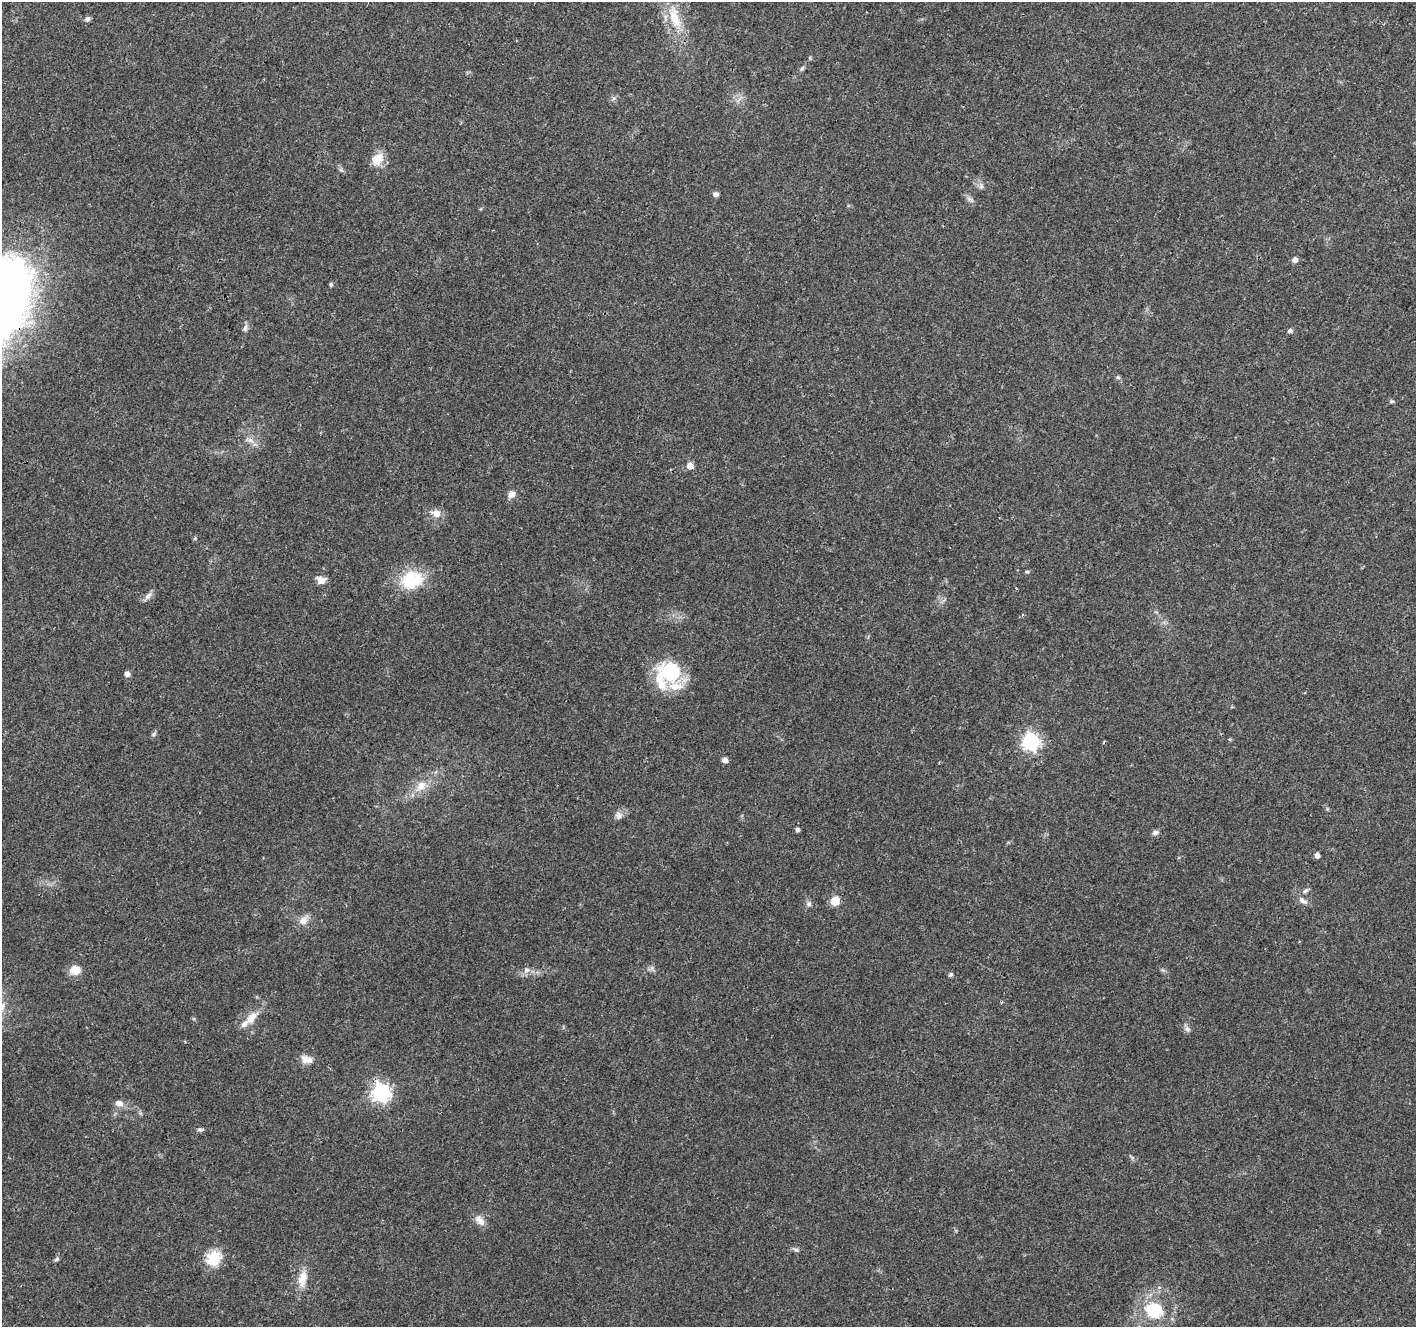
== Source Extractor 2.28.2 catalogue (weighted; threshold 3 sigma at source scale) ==
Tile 10 of 4 x 4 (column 2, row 3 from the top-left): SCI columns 1421-2834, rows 1536-2860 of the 5672 x 5786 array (HDU 1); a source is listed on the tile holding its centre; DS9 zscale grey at full resolution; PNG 1418 x 1329 px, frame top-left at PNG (2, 2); no overlay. Shown black and unused: <1% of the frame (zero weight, under 3 of 4 exposures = <1% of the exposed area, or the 3 px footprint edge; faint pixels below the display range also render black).
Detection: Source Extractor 2.28.2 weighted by HDU 2 'WHT'; one run over the whole footprint, this tile lists its part. Background 0.0474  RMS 0.0039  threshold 0.0174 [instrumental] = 3 sigma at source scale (4.5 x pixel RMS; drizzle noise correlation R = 1.50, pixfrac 1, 0.0396/0.0396 arcsec/px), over >= 5 px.
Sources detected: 56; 3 inside a brighter listed object's ellipse — not listed separately; the other 53 listed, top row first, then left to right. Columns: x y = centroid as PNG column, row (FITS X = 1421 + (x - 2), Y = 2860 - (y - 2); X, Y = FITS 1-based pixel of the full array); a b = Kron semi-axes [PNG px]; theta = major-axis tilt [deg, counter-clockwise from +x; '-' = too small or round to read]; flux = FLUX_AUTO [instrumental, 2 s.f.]
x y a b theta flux
674 17 37 14 -74 13
87 19 7 6 - 1.1
802 68 8 5 50 0.81
377 159 15 11 54 6.3
341 170 7 4 -18 0.66
981 186 8 6 80 1.1
716 194 6 6 - 1.3
970 199 12 5 -32 1.3
1295 260 5 5 - 2.3
331 284 5 4 - 0.61
245 328 11 6 74 1.3
1290 331 7 5 5 0.99
1118 377 6 5 - 0.63
1391 401 6 5 - 0.64
250 440 9 7 -17 1.8
690 466 5 5 - 5
511 494 11 9 44 2
436 513 12 9 -17 3.4
1027 572 7 3 8 0.54
321 580 11 9 -13 2.6
412 580 30 23 18 17
148 596 13 6 50 1.7
671 672 27 24 -54 23
127 674 5 5 - 2.4
153 734 7 5 42 0.84
1230 739 5 3 - 0.42
1031 741 7 7 - 120
725 760 5 4 - 2.3
421 786 15 12 41 5.3
619 815 10 9 - 1.8
798 829 4 4 - 1
1155 833 9 6 19 1.3
1317 855 5 4 - 2.1
1306 890 10 5 38 1.1
835 901 5 5 - 16
1303 901 14 7 -29 2.1
809 904 8 7 - 1.1
303 920 15 10 46 3.4
75 970 13 10 -2 4.8
526 970 9 8 - 1.8
951 974 5 4 - 0.87
251 1018 20 11 51 5.1
1187 1029 9 6 -49 1.3
306 1059 17 10 -18 3.3
381 1092 7 7 - 160
119 1103 11 7 -10 2.4
200 1129 8 5 -14 0.85
480 1220 17 9 -41 2.9
796 1250 8 4 -23 0.85
214 1258 19 17 46 9.5
56 1259 8 4 35 0.73
302 1279 24 11 79 6.2
1154 1310 22 19 -25 18
Overlapping masked pixels (flux is a lower limit): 1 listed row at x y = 381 1092